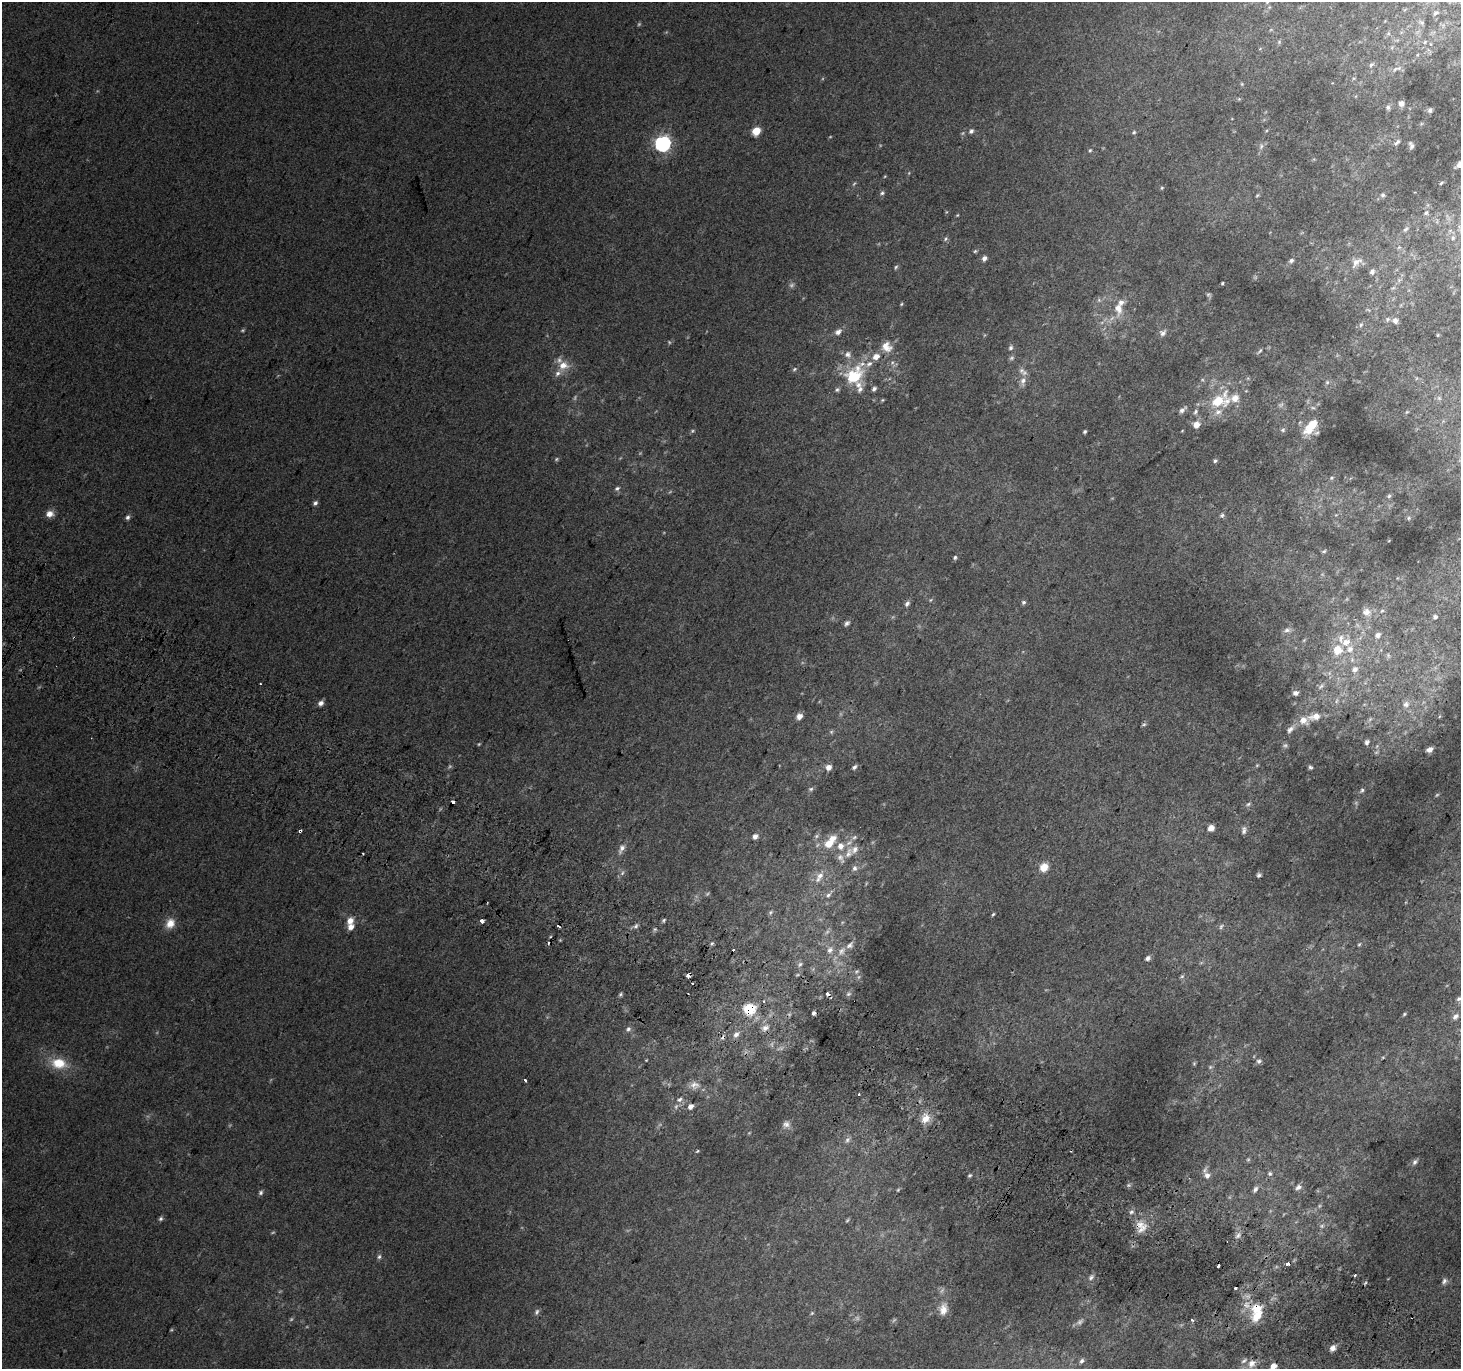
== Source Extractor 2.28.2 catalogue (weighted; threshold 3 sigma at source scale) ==
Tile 6 of 4 x 4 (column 2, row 2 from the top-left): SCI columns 1491-2949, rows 3032-4398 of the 5888 x 5996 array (HDU 1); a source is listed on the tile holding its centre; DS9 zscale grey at full resolution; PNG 1463 x 1371 px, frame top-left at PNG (2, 2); no overlay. Shown black and unused: <1% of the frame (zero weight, under 2 of 3 exposures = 2% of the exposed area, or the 3 px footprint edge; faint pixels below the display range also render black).
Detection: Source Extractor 2.28.2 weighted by HDU 2 'WHT'; one run over the whole footprint, this tile lists its part. Background 0.0358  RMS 0.012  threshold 0.0562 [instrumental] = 3 sigma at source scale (4.5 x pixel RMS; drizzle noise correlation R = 1.50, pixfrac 1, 0.0396/0.0396 arcsec/px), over >= 5 px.
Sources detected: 282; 34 too faint to see at this stretch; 9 cosmic-ray / hot-pixel residue — not listed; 29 inside a brighter listed object's ellipse — not listed separately; the other 210 listed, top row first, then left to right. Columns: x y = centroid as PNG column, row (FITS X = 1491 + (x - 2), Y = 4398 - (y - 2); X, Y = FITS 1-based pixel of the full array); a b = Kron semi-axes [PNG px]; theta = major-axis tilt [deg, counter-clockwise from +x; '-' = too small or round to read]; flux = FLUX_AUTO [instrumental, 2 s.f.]
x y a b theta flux
1267 2 6 5 - 2.4
1436 13 9 6 38 4.8
1421 22 10 7 -26 4.5
1271 30 6 4 -17 1.6
1388 33 7 6 - 3.3
1279 42 6 5 - 2.2
1425 42 7 6 - 4
1260 49 5 3 - 1.4
1371 64 9 5 45 3.6
1395 69 10 6 34 6.1
1242 84 5 4 - 1.5
1239 99 5 5 - 1.5
1401 103 8 8 - 6.3
1388 107 8 6 86 3.7
1430 110 7 6 - 3.9
756 131 6 5 - 32
971 131 7 6 - 3.5
1134 132 5 5 - 1.7
1397 142 10 5 47 3.6
662 143 8 7 - 340
1411 145 8 5 -72 3.9
1261 146 9 6 80 3.9
1090 150 5 4 - 1.7
1459 164 12 6 47 7.1
1441 183 6 4 37 1.9
1162 188 5 4 - 1.4
882 193 7 5 32 2.7
1257 195 5 4 - 1.5
1383 195 6 6 - 3
1426 213 8 7 - 4.4
957 215 4 4 - 1.1
1406 229 10 6 45 4.1
1451 231 15 6 -28 8.1
946 239 7 5 48 2.4
1399 247 6 5 - 2.5
975 251 6 4 43 1.6
984 258 6 5 - 4.8
1291 261 7 5 33 3.6
1357 262 20 13 24 15
896 267 6 4 47 1.9
1372 272 8 6 69 4.8
1222 283 3 3 - 1.6
1393 288 7 4 19 2.3
1209 295 7 6 - 2.2
901 304 5 3 - 1.3
1401 305 6 4 71 1.7
1118 308 19 11 -85 18
1395 320 8 7 - 5.8
1361 325 7 5 47 2.8
838 332 8 6 33 6
1163 333 10 8 40 5.4
1438 335 5 4 - 1.5
886 347 14 12 -41 16
1011 348 8 6 65 3.3
1260 351 9 4 47 2.2
848 354 10 9 - 6.7
563 365 15 13 0 17
794 369 7 4 28 1.9
854 376 32 20 49 60
1023 381 14 8 79 8.7
1327 382 6 5 - 2.4
874 389 6 4 44 3.6
1235 398 13 11 8 12
1439 398 6 6 - 3.4
882 400 4 4 - 1.3
1218 401 13 11 3 34
1182 410 10 5 42 5
1196 412 8 5 53 3
1407 412 6 5 - 1.5
1196 424 8 8 - 10
1312 425 26 10 43 21
1283 430 6 6 - 2.6
692 431 5 5 - 1.7
1085 431 4 3 - 2
1182 431 4 3 - 0.86
556 459 6 5 - 1.8
1215 461 5 5 - 2.2
1332 478 7 5 22 2.3
617 488 7 5 36 2.7
1389 496 6 5 - 2.1
315 503 6 5 - 3.6
50 514 8 7 - 10
1222 515 7 6 - 2.8
128 517 6 5 - 3.5
1409 518 6 5 - 2.2
1324 551 6 4 19 1.8
955 557 5 5 - 2.2
930 600 6 4 87 1.5
1023 602 6 6 - 2.7
907 604 8 6 51 3.8
1382 611 6 5 - 2.2
1366 612 12 10 -10 10
1435 617 6 5 - 2.9
847 623 8 5 48 3.4
1287 630 11 6 6 5.1
1378 635 9 7 56 4.9
1337 650 14 13 - 22
1388 655 7 5 -70 2.3
1355 669 8 7 - 6.9
1329 673 7 4 72 2.5
1321 686 12 6 37 4.8
1296 693 7 5 15 5.8
1336 701 9 5 62 3.9
321 703 6 5 - 5.7
1406 704 9 9 - 7.6
799 716 7 6 - 8.3
1315 716 19 9 11 17
1370 719 9 4 54 3.4
1144 724 7 4 17 2
1290 729 15 8 47 7.6
831 732 6 5 - 2
1367 742 8 6 77 4.2
1429 749 6 4 26 6.1
1257 765 5 4 - 1.4
828 767 7 6 - 7.8
854 767 6 5 - 3.1
1310 767 6 4 -57 2.4
811 789 6 5 - 2.4
1362 790 7 5 66 2.5
1248 804 8 5 22 2.8
1211 828 7 6 - 8.1
1244 830 10 6 82 4.4
300 831 4 3 - 7.1
755 836 6 6 - 5.9
816 836 7 6 - 2.8
829 843 14 10 28 20
841 846 10 9 - 11
621 849 14 7 63 6.9
849 853 17 9 67 13
1044 867 10 9 - 15
854 868 9 7 73 4.8
622 873 7 3 71 2.2
1259 875 4 4 - 2.5
820 876 16 9 53 14
828 895 15 6 46 6.6
770 912 7 5 48 2.4
993 914 4 3 - 1.5
664 920 6 4 54 2.2
350 921 9 8 - 10
481 921 4 3 - 13
170 923 14 11 62 14
635 926 10 6 35 3.9
1221 926 9 5 53 2.8
655 929 6 4 18 2
712 943 5 4 - 2
1359 944 5 4 - 1.5
733 949 3 3 - 7.7
830 950 11 8 65 7.4
842 951 14 9 58 10
1148 958 6 5 - 3.8
800 964 8 6 56 3.2
857 971 8 5 44 2.4
688 975 4 3 - 21
1182 976 6 5 - 2.1
620 994 5 5 - 2.1
827 994 4 3 - 13
848 994 8 6 17 3
1459 999 8 6 17 4.3
764 1001 4 3 - 1.9
749 1009 8 7 - 65
814 1013 4 3 - 3.1
1404 1014 5 4 - 1.6
1455 1016 10 7 47 5.7
765 1028 10 8 27 6.8
628 1029 8 7 - 3.7
736 1035 9 7 54 6.3
1259 1061 7 6 - 3.7
59 1063 21 14 -9 32
1194 1063 6 4 47 1.5
1210 1067 6 5 - 2.1
525 1080 3 2 - 2.9
695 1085 15 11 1 9.7
680 1099 8 6 42 4.4
690 1106 7 6 - 5.6
925 1118 14 11 66 16
786 1124 11 9 12 6.4
847 1140 8 5 55 3.9
697 1151 4 3 - 1.4
1248 1160 5 5 - 1.7
1415 1162 9 6 51 3.8
1270 1174 6 6 - 2.8
969 1175 5 4 - 1.9
1207 1175 9 9 - 7.6
1298 1187 8 6 31 5.1
1255 1189 9 6 56 4.1
898 1190 5 4 - 1.5
261 1193 6 5 - 2.9
1131 1212 7 5 17 3.4
161 1219 6 5 - 2.7
847 1220 5 4 - 1.5
1322 1226 6 5 - 2.7
1142 1228 21 8 43 14
1238 1236 9 5 52 4.4
379 1257 7 5 85 3
1287 1264 4 3 - 12
1218 1266 3 3 - 8.5
1355 1275 3 3 - 5
1091 1277 9 6 35 4.4
1444 1281 8 6 63 3.6
1236 1288 3 3 - 11
1246 1305 10 9 - 9.7
943 1309 16 10 81 12
537 1312 9 5 68 3.2
812 1313 6 4 46 1.7
1257 1315 20 13 49 25
1192 1320 3 3 - 3.9
1333 1348 7 6 - 7.7
1082 1361 6 5 - 3
1251 1364 12 9 53 9.5
1273 1366 5 4 - 11
Overlapping masked pixels (flux is a lower limit): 5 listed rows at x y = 300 831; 688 975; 827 994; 749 1009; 1287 1264
Isophote crosses this tile's border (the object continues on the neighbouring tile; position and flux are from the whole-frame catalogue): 4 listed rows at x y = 1267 2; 1459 164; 1459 999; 1273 1366